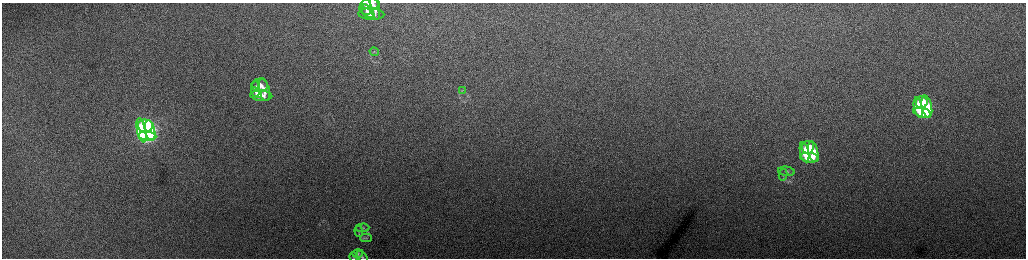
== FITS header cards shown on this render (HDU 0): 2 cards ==
NAXIS1  =                 2048 /fastest changing axis
NAXIS2  =                  512 /next to fastest changing axis

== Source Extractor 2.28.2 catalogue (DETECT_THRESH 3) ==
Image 2048 x 512 px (HDU 0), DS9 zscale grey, zoomed out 1/2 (1 PNG px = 2 x 2 image px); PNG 1028 x 260 px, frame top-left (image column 1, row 511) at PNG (2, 3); each listed source drawn as its Kron ellipse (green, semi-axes under 4 px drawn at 4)
Background 165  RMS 1.8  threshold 5.27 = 3 sigma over >= 5 px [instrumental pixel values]
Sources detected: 32; all 32 listed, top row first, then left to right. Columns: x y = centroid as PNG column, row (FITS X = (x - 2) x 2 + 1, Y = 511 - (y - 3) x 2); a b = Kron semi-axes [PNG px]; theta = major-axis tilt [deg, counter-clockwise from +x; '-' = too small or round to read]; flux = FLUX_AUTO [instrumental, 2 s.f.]
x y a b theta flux
370 4 9 5 0 2100
366 7 8 5 -83 1700
375 8 12 4 -77 2100
367 11 9 5 -41 1800
371 14 13 6 -3 2900
374 52 4 3 - 380
260 85 8 6 -3 3200
256 89 8 4 89 1900
264 90 11 5 -77 2800
462 90 4 3 - 330
256 93 6 4 -42 1400
261 96 11 5 -3 3000
922 102 6 6 - 13000
918 107 10 4 -78 12000
927 107 11 5 -79 14000
922 113 9 4 -14 14000
145 126 8 6 -2 47000
142 130 12 4 -77 48000
150 130 10 5 -78 45000
147 136 9 4 -4 42000
808 147 6 6 - 7400
804 152 10 4 -77 7000
813 152 10 5 -77 7000
809 158 9 4 -8 7400
786 171 8 4 -8 930
783 175 6 3 78 540
362 228 7 4 4 660
359 231 5 3 - 340
366 238 6 2 -2 360
358 254 5 4 - 520
354 257 4 3 - 280
362 257 6 3 -38 380
At the frame edge (FLAGS 8, measured only in part): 2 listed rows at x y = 370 4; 354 257